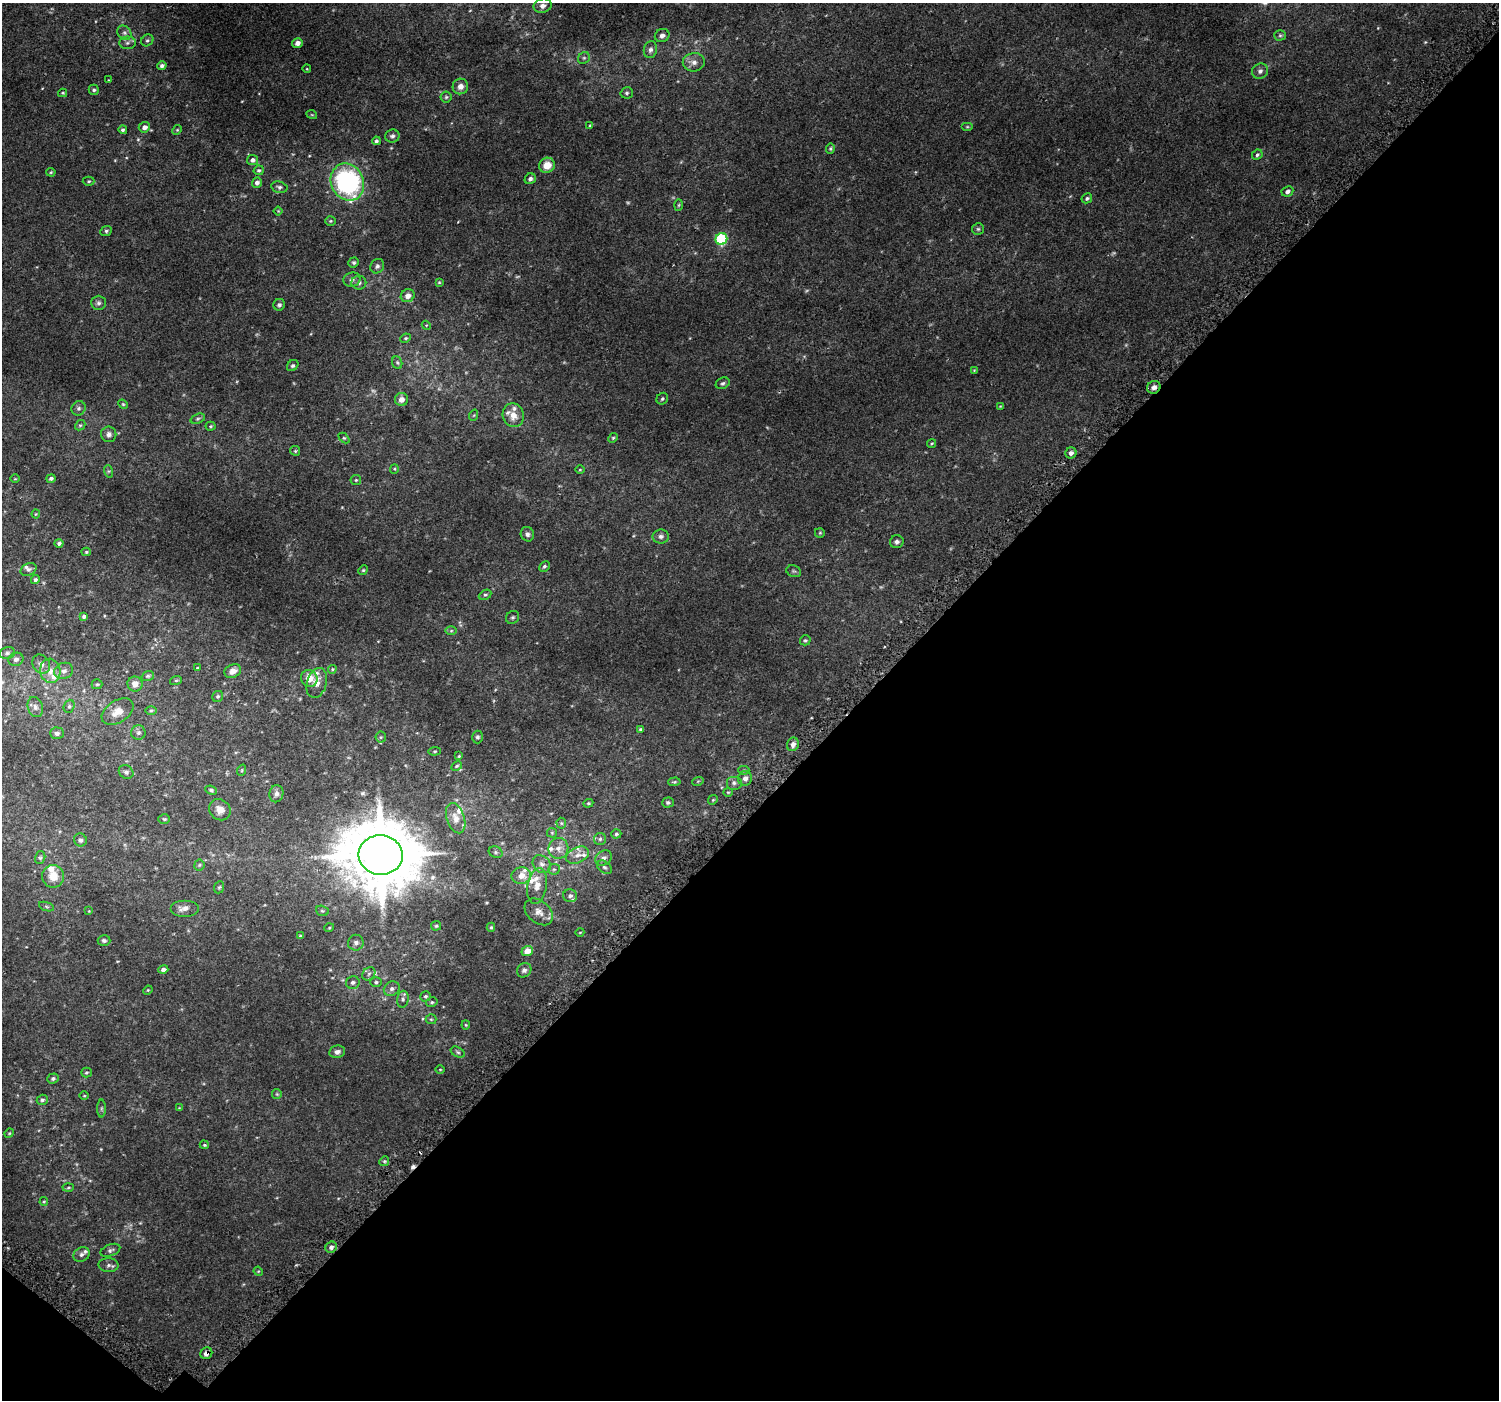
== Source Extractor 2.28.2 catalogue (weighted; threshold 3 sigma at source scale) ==
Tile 15 of 4 x 4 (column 3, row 4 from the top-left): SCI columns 3046-4542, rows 298-1695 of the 6103 x 6117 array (HDU 1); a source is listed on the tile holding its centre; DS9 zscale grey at full resolution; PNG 1501 x 1402 px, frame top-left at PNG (2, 3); each listed source drawn as its Kron ellipse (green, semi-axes under 4 px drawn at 4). Shown black and unused: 43% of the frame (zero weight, under 2 of 3 exposures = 3% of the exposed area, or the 3 px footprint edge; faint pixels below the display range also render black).
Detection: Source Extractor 2.28.2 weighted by HDU 2 'WHT'; one run over the whole footprint, this tile lists its part. Background 0.017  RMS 0.0079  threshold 0.0354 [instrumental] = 3 sigma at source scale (4.5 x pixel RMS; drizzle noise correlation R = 1.50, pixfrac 1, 0.0396/0.0396 arcsec/px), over >= 5 px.
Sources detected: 235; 6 too faint to see at this stretch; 2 cosmic-ray / hot-pixel residue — neither listed nor drawn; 17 inside a brighter listed object's ellipse — not listed separately; the other 210 listed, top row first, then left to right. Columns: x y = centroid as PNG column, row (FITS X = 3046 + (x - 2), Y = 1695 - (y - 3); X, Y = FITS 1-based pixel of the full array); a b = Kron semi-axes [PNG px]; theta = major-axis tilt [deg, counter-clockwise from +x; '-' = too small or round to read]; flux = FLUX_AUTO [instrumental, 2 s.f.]
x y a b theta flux
543 6 9 7 12 2.8
124 33 8 6 -44 2.3
1280 35 5 5 - 1.2
662 36 7 6 - 2.8
147 40 6 5 - 1.3
127 43 8 6 1 2
297 43 5 5 - 3.3
650 50 8 6 75 2.5
584 58 6 5 - 1.4
694 62 11 9 4 4.4
162 66 5 4 - 2.1
307 69 4 3 - 0.48
1260 71 8 7 - 2.5
109 80 3 2 - 0.46
460 86 8 7 - 4.3
94 90 5 5 - 1.5
63 93 4 4 - 0.71
627 93 6 5 - 1.3
446 97 5 5 - 1.1
312 115 5 3 - 0.62
590 126 4 3 - 0.73
144 127 6 5 - 3.5
967 127 6 4 0 0.76
123 130 4 4 - 1.2
177 130 5 4 - 0.71
392 136 7 6 - 1.9
376 141 4 4 - 1.4
830 148 5 4 - 0.93
1257 155 5 5 - 1.3
252 160 5 5 - 2.6
547 165 8 7 - 8.3
259 170 5 4 - 1.2
51 172 4 4 - 0.76
530 179 6 5 - 2.1
89 181 6 4 0 1
347 182 19 16 -65 110
257 183 5 5 - 2.8
279 187 8 5 -13 1.8
1287 191 6 5 - 2.2
1087 198 5 4 - 1.5
679 205 6 4 88 0.78
278 211 4 4 - 0.65
330 221 5 4 - 0.92
978 229 6 6 - 1.3
106 231 6 5 - 1.1
721 239 6 5 - 60
354 262 5 5 - 1.2
377 266 7 6 - 1.9
352 280 8 7 - 2.6
439 282 4 3 - 0.7
359 283 7 7 - 2.3
408 296 7 6 - 4
99 303 7 7 - 2
279 305 6 5 - 1.5
426 325 4 3 - 0.58
406 338 5 4 - 0.91
397 363 6 5 - 1.2
293 366 6 5 - 1.3
974 370 3 3 - 0.54
723 383 7 5 29 1.5
1154 387 7 6 - 2.9
401 399 6 6 - 4.1
662 399 6 5 - 1.1
123 404 5 4 - 0.76
1000 406 3 3 - 0.47
79 408 7 6 - 1.8
474 415 6 3 71 0.76
513 415 12 10 -70 7.2
198 419 7 4 20 1.3
80 425 5 4 - 0.94
211 426 5 4 - 0.85
109 434 8 7 - 2.7
344 438 6 4 -43 0.87
613 438 5 4 - 0.89
932 443 5 4 - 0.86
295 451 5 4 - 0.84
1071 453 6 5 - 2.3
394 469 5 4 - 0.76
580 470 5 3 - 0.66
108 471 6 4 -71 0.99
51 478 5 4 - 1.7
15 479 4 3 - 0.55
356 480 5 5 - 1
36 514 4 4 - 0.71
820 533 5 5 - 0.82
527 534 7 6 - 2.2
661 536 8 7 - 2.3
897 542 7 6 - 1.9
59 543 4 4 - 1.6
86 552 4 4 - 0.87
544 566 6 4 45 1.2
28 570 8 6 26 1.9
363 570 5 4 - 0.92
794 571 7 5 -20 1.3
35 580 4 4 - 1.5
485 595 7 4 27 1.2
84 616 4 4 - 1.8
513 617 7 6 - 1.3
451 631 6 4 1 0.97
805 640 5 5 - 1.1
7 653 8 5 15 1.6
16 659 7 6 - 2.2
41 664 10 8 -54 3.1
197 668 3 3 - 0.71
332 669 4 4 - 0.74
50 671 12 10 -78 6.3
64 671 9 8 - 3.2
233 671 9 6 27 4.3
148 676 6 4 19 1.1
309 678 9 8 - 7.6
176 680 6 3 19 0.79
317 683 15 9 74 5.3
97 684 5 5 - 0.87
135 684 7 7 - 4.8
218 696 6 5 - 1.2
69 706 7 5 68 1.4
35 707 10 7 -71 2.7
151 710 6 4 1 0.93
117 712 17 11 33 8.7
640 729 4 3 - 0.96
57 733 7 6 - 2.1
138 733 7 7 - 2.2
381 737 5 5 - 1.2
477 737 6 5 - 1.5
793 744 7 6 - 3.2
435 751 6 4 6 0.88
459 756 3 3 - 0.67
457 766 6 4 28 0.89
242 770 6 3 72 0.79
744 770 6 4 1 0.96
126 772 8 6 -34 2
745 778 7 7 - 3.2
698 781 6 3 19 0.66
674 782 6 4 3 0.89
734 783 8 7 - 2.2
211 790 6 4 -23 1.2
728 792 4 4 - 0.71
276 794 9 7 79 2.7
713 800 5 4 - 0.83
668 802 6 5 - 1.3
588 803 5 4 - 0.89
220 810 11 10 - 5.8
456 818 15 9 -72 6.4
164 819 6 5 - 1
561 823 5 5 - 1
552 833 5 5 - 0.84
616 834 5 4 - 1.2
600 839 6 6 - 1.5
80 840 6 6 - 1.8
558 848 10 10 - 5.4
496 852 7 5 -21 1.4
381 855 22 20 -6 5600
578 855 12 7 25 4.7
40 858 6 5 - 1.1
603 858 9 7 32 3.3
542 864 10 8 -44 3.5
199 865 5 5 - 1
604 867 8 5 -38 1.8
554 869 6 5 - 1.3
53 876 11 11 - 9.5
521 876 9 8 - 6.8
537 886 18 9 80 7.4
219 887 6 5 - 1
570 896 7 6 - 2
46 907 8 3 -19 1
185 908 14 8 0 4.4
89 911 3 3 - 0.49
322 911 6 5 - 1.1
539 912 16 11 -41 5.8
436 926 5 4 - 0.9
491 927 4 4 - 0.91
329 928 5 3 - 0.58
580 932 4 3 - 0.5
301 936 4 3 - 0.97
104 941 6 5 - 1.5
356 943 8 8 - 2.3
527 951 6 5 - 7.7
163 970 5 4 - 2.3
524 970 8 6 45 2.2
369 974 7 6 - 1.7
353 982 7 6 - 2
376 982 5 5 - 1.2
392 989 8 7 - 2.5
148 990 5 4 - 0.66
426 996 5 5 - 1.1
403 999 8 5 82 1.9
432 1002 6 4 12 1.1
431 1019 5 5 - 0.89
466 1025 4 4 - 0.7
337 1052 8 6 10 2.8
458 1052 7 5 -28 1.2
440 1069 5 3 - 0.55
86 1073 5 5 - 1.1
53 1079 6 5 - 1.4
277 1094 5 5 - 0.75
84 1096 4 3 - 0.59
42 1100 6 5 - 1.2
101 1108 9 4 90 1.3
179 1108 4 4 - 0.53
9 1133 5 4 - 0.73
204 1145 5 4 - 0.85
384 1161 5 4 - 0.96
68 1187 5 3 - 0.89
44 1201 4 4 - 0.86
331 1247 6 5 - 2.3
110 1250 10 6 20 2.1
81 1254 8 7 - 2.3
108 1265 10 7 -1 2.3
258 1271 5 4 - 0.69
206 1353 6 5 - 3.5
Overlapping masked pixels (flux is a lower limit): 2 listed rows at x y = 1154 387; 206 1353